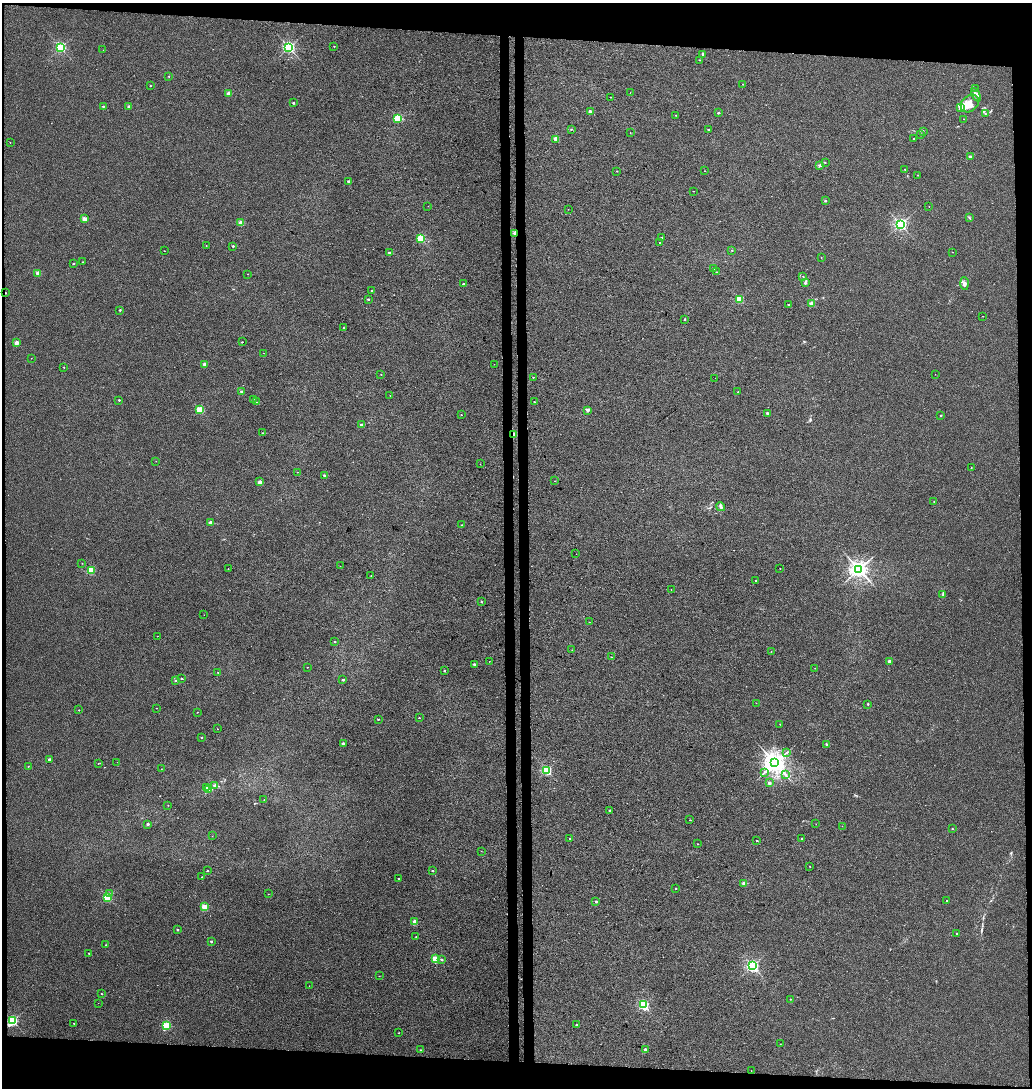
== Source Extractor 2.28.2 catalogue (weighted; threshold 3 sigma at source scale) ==
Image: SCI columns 271-4387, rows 12-4355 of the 4656 x 4358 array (HDU 1 of 3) = the unmasked area's bounding box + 8 px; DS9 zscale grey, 4 x 4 block average (1 PNG px = mean of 4 x 4 image px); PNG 1034 x 1090 px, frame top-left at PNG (2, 3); each listed source drawn as its Kron ellipse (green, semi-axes under 4 px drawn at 4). Shown black and unused: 9% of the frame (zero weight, under 3 of 4 exposures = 5% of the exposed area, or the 3 px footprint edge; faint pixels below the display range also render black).
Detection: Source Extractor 2.28.2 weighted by HDU 2 'WHT'. Background 0.00244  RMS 0.004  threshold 0.018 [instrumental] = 3 sigma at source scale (4.5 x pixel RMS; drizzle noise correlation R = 1.50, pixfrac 1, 0.0396/0.0396 arcsec/px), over >= 5 px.
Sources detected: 234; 3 cosmic-ray / hot-pixel residue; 1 long thin detection or spike segment (spike, bleed or trail) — neither listed nor drawn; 1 coinciding with a brighter row at this scale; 4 inside a brighter listed object's ellipse — not listed separately; the other 225 listed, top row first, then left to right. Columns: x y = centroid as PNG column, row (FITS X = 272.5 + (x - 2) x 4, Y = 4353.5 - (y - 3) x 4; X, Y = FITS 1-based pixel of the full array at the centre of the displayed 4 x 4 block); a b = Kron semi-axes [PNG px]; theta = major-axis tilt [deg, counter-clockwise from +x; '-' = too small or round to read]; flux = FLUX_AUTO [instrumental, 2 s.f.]
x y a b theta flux
334 46 2 2 - 1.5
289 47 2 2 - 420
61 48 2 2 - 290
103 50 2 2 - 0.65
703 54 2 2 - 12
699 60 2 2 - 1.7
169 76 2 2 - 2.3
743 84 2 2 - 1
150 86 2 2 - 2
975 88 2 2 - 1
228 93 2 2 - 29
630 93 2 2 - 0.34
976 95 7 4 -65 13
610 97 2 2 - 1.3
293 103 2 2 - 4.9
970 103 10 7 44 28
103 106 2 2 - 3.4
129 107 2 2 - 17
960 108 4 2 - 7.1
590 111 2 2 - 12
718 113 2 2 - 3.6
985 113 2 2 - 0.7
676 115 2 2 - 1.1
398 118 2 2 - 150
963 119 2 2 - 0.79
571 130 2 2 - 1.6
709 130 2 2 - 4.1
923 132 2 2 - 1.1
630 133 2 2 - 0.58
920 134 2 2 - 0.66
556 139 2 2 - 35
914 139 2 2 - 0.75
10 142 2 2 - 1
970 157 2 2 - 16
825 163 2 2 - 1.2
820 165 2 2 - 16
905 169 2 2 - 1.3
617 171 2 2 - 1
705 171 2 2 - 0.67
918 175 2 2 - 1.2
348 181 2 2 - 12
694 191 2 2 - 0.63
825 201 2 2 - 4
428 206 2 2 - 0.43
929 206 2 2 - 0.65
568 209 2 2 - 0.47
970 218 3 2 - 1.9
84 219 2 2 - 37
241 223 2 2 - 45
900 224 2 2 - 510
515 233 3 2 - 22
661 238 2 2 - 4.6
421 239 2 2 - 120
660 243 2 2 - 1.8
206 246 2 2 - 0.92
233 246 2 2 - 4.8
732 250 2 2 - 1.2
164 251 2 2 - 0.58
389 252 2 2 - 6.8
953 252 2 2 - 0.79
821 258 2 2 - 1
83 262 2 2 - 2.3
73 264 2 2 - 3.6
713 268 2 2 - 1.5
717 272 2 2 - 0.72
38 273 2 2 - 37
247 274 2 2 - 0.79
803 276 2 2 - 0.63
805 283 4 2 - 3
464 284 2 2 - 5.9
964 284 6 3 -88 8.8
371 290 2 2 - 2.3
6 293 2 2 - 2.2
368 299 2 2 - 4.7
739 299 2 2 - 110
788 304 2 2 - 2.1
811 304 2 2 - 36
120 310 2 2 - 4.4
983 316 2 2 - 0.57
685 319 2 2 - 3.6
343 328 2 2 - 1.1
242 342 2 2 - 2
16 343 2 2 - 36
264 353 2 2 - 0.49
31 358 2 2 - 0.74
205 364 2 2 - 26
494 364 2 2 - 0.31
64 367 2 2 - 2.3
381 374 2 2 - 1.5
935 374 2 2 - 0.38
533 377 2 2 - 1.9
715 378 2 2 - 0.62
241 392 2 2 - 12
737 392 2 2 - 1.9
390 396 2 2 - 0.42
253 399 2 2 - 1.7
119 400 2 2 - 3.5
256 402 2 2 - 1.3
534 402 2 2 - 1.7
200 410 2 2 - 130
587 410 2 2 - 19
767 413 2 2 - 9.4
461 415 2 2 - 0.79
941 415 2 2 - 3.3
361 425 2 2 - 6.4
262 433 2 2 - 1.3
513 434 2 2 - 71
156 461 2 2 - 0.57
480 464 2 2 - 0.56
971 467 2 2 - 1.6
297 472 2 2 - 0.64
324 475 2 2 - 3.3
555 481 2 2 - 0.93
260 482 2 2 - 26
934 501 2 2 - 0.76
720 507 4 2 - 2.9
210 523 2 2 - 26
462 525 2 2 - 0.9
576 554 2 2 - 0.42
82 563 2 2 - 0.63
340 566 2 2 - 0.37
780 568 2 2 - 1
228 569 2 2 - 0.5
859 569 3 3 - 1300
91 570 2 2 - 110
371 576 2 2 - 0.52
756 581 2 2 - 1.7
671 590 2 2 - 0.55
943 594 2 2 - 1.2
481 602 2 2 - 2.4
204 615 2 2 - 0.34
589 622 2 2 - 0.68
157 636 2 2 - 0.63
335 642 2 2 - 2.8
572 650 2 2 - 0.48
771 651 2 2 - 0.49
611 657 2 2 - 1.4
489 661 2 2 - 0.53
889 661 2 2 - 15
474 664 2 2 - 6.2
307 667 2 2 - 0.89
815 668 2 2 - 0.66
445 671 2 2 - 4.6
218 672 2 2 - 0.51
181 678 2 2 - 1.8
175 680 2 2 - 2.5
343 680 2 2 - 4.9
756 703 2 2 - 0.37
868 704 2 2 - 4
156 708 2 2 - 0.64
79 710 2 2 - 1.8
197 712 2 2 - 0.9
419 718 2 2 - 1.6
378 719 2 2 - 2.6
780 724 2 2 - 1.3
217 729 2 2 - 0.62
201 738 2 2 - 2.7
343 743 2 2 - 12
826 744 2 2 - 6.1
786 753 2 2 - 0.99
49 759 2 2 - 15
117 762 2 2 - 0.48
98 763 2 2 - 0.72
775 763 3 3 - 2300
28 766 2 2 - 1.3
161 769 2 2 - 0.49
547 770 2 2 - 240
764 772 2 2 - 1.5
786 775 2 2 - 2.3
769 783 2 2 - 15
214 786 3 2 - 3.4
207 788 3 2 - 2.1
209 789 3 3 - 4
264 800 2 2 - 0.67
168 805 2 2 - 0.83
609 810 2 2 - 1.7
690 820 2 2 - 0.95
148 824 2 2 - 7.9
816 824 2 2 - 0.32
842 826 2 2 - 0.42
952 829 2 2 - 2.4
212 836 2 2 - 0.43
570 839 2 2 - 2.7
802 839 2 2 - 1.1
756 841 2 2 - 1.5
698 844 2 2 - 1.5
481 851 2 2 - 0.52
810 866 2 2 - 0.5
208 871 2 2 - 0.84
433 871 2 2 - 4
202 877 2 2 - 0.9
399 878 2 2 - 1.8
744 883 2 2 - 24
676 889 2 2 - 1.6
109 893 2 2 - 1.5
268 894 2 2 - 0.5
108 897 2 2 - 200
947 901 2 2 - 3.3
596 902 2 2 - 8.5
205 907 2 2 - 88
415 922 2 2 - 42
177 930 2 2 - 4
956 934 2 2 - 6.2
416 937 2 2 - 1.2
211 941 2 2 - 4.2
105 945 2 2 - 0.81
89 953 2 2 - 2.3
435 959 2 2 - 96
442 960 2 2 - 2.8
752 966 2 2 - 420
379 976 2 2 - 0.63
309 986 2 2 - 0.49
101 994 2 2 - 1.8
790 999 2 2 - 2.1
98 1003 2 2 - 0.45
643 1005 2 2 - 270
13 1021 2 2 - 290
74 1023 2 2 - 1
166 1025 2 2 - 140
576 1025 2 2 - 3.6
399 1033 2 2 - 0.88
780 1044 2 2 - 0.53
645 1049 2 2 - 7.7
420 1050 2 2 - 1.9
751 1071 2 2 - 0.53
Overlapping masked pixels (flux is a lower limit): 3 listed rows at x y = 515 233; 6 293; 513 434
Diffuse or blended objects may show on this block-average render without a row.